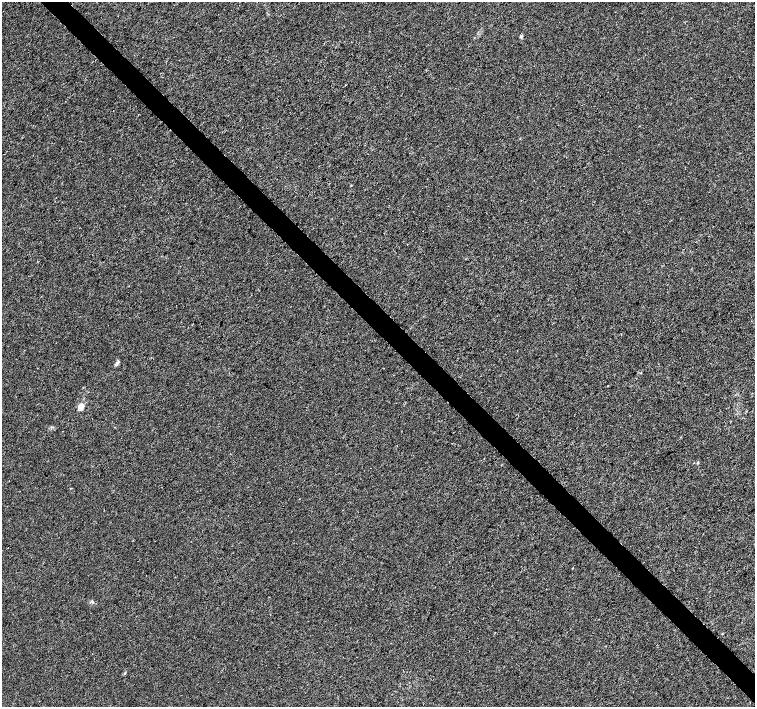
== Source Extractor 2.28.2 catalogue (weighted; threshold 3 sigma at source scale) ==
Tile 6 of 4 x 4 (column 2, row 2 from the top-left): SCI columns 1506-3010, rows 2971-4379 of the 6026 x 6007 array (HDU 1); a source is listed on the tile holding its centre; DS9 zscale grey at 2 x 2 block average (1 PNG px = mean of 2 x 2 image px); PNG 757 x 709 px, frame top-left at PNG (2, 2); no overlay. Shown black and unused: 4% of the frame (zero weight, under 3 of 4 exposures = <1% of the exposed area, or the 3 px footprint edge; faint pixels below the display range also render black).
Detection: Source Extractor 2.28.2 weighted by HDU 2 'WHT'; one run over the whole footprint, this tile lists its part. Background 4.72e-04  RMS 0.0027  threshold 0.0123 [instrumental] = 3 sigma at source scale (4.5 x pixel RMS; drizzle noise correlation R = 1.50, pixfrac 1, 0.0396/0.0396 arcsec/px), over >= 5 px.
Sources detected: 6; all 6 listed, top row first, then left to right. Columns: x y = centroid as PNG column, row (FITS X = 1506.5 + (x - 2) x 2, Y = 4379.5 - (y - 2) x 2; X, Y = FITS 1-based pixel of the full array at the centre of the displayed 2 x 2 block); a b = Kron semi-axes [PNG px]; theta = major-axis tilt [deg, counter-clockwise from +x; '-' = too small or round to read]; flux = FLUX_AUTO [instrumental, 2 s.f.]
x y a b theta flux
521 36 2 2 - 3
117 363 8 3 54 1.2
81 406 7 5 57 4.9
698 463 3 3 - 0.56
573 568 2 2 - 0.37
92 602 5 2 - 0.78